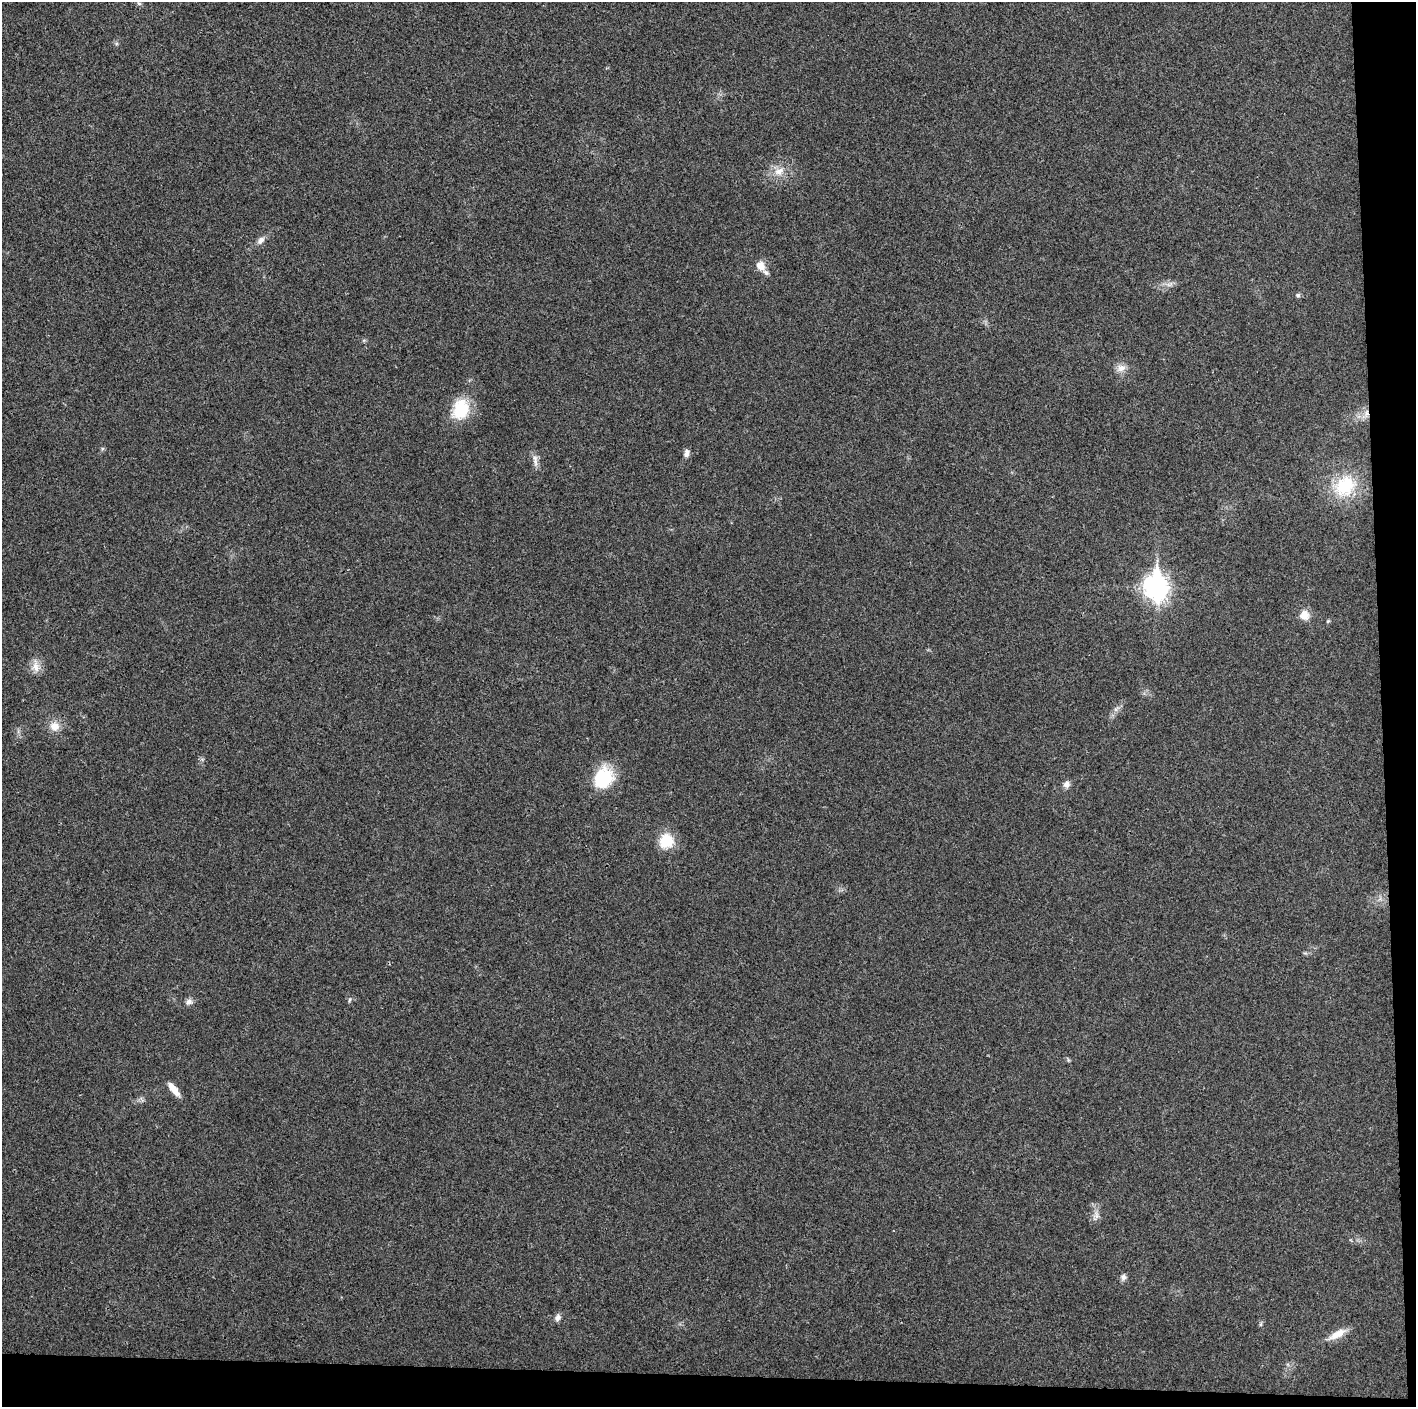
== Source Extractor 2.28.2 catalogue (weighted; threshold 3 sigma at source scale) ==
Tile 9 of 3 x 3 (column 3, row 3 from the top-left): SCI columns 2829-4242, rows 6-1410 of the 4242 x 4224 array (HDU 1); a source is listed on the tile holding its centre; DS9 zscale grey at full resolution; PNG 1418 x 1409 px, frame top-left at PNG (2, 2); no overlay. Shown black and unused: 5% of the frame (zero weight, under 3 of 4 exposures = <1% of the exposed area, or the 3 px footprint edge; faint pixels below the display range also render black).
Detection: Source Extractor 2.28.2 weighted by HDU 2 'WHT'; one run over the whole footprint, this tile lists its part. Background 0.0231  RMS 0.0056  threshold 0.0254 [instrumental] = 3 sigma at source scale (4.5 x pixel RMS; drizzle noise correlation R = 1.50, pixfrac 1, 0.05/0.05 arcsec/px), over >= 5 px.
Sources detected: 28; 1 inside a brighter listed object's ellipse — not listed separately; the other 27 listed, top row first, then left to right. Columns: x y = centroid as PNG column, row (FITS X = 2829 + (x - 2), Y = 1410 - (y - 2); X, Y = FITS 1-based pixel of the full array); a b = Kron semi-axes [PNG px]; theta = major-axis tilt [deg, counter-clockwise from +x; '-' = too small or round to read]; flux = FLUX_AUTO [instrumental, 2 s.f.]
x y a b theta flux
139 3 6 4 -28 0.96
779 171 15 10 25 6.4
261 240 12 7 48 2.7
760 266 14 11 -49 5.7
1298 295 7 5 0 1
1121 368 12 10 15 3.9
460 409 27 20 67 20
1366 413 11 4 85 2.3
687 451 9 6 -76 1.8
535 460 18 6 -85 3.1
1345 486 28 23 48 28
1156 587 11 8 -87 390
1304 615 13 12 - 5.4
1328 621 5 4 - 0.61
36 667 14 10 -71 4.9
54 726 12 11 - 5.8
603 778 24 20 50 26
1066 784 8 8 - 2.5
666 841 15 15 - 15
349 1000 6 3 70 0.76
189 1002 9 7 34 2.2
173 1089 19 7 -51 5.7
1096 1215 11 7 83 2.9
1123 1277 8 7 - 2
558 1317 8 7 - 2.3
1261 1324 6 4 71 0.78
1337 1334 25 8 28 7.1
Overlapping masked pixels (flux is a lower limit): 1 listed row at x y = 1366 413